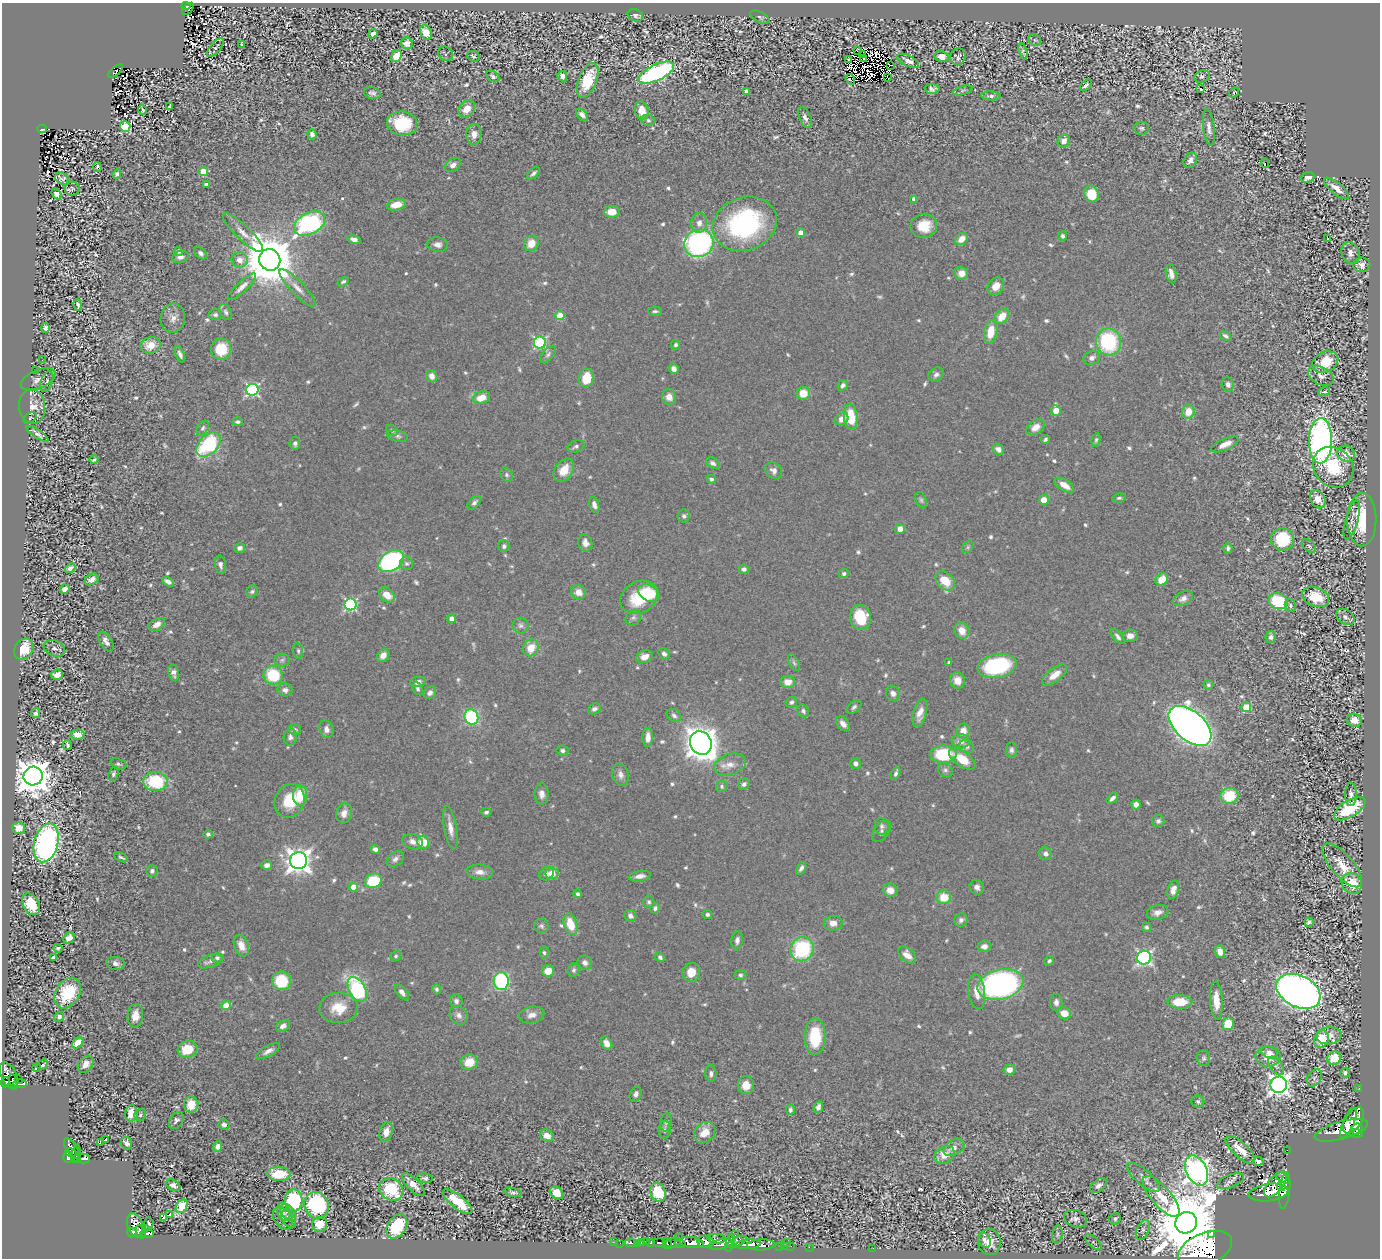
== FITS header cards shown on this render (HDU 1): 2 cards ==
NAXIS1  =                 1378
NAXIS2  =                 1256

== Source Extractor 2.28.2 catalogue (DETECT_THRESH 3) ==
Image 1378 x 1256 px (HDU 1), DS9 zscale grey, 1 PNG px = 1 image px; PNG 1382 x 1260 px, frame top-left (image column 1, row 1256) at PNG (2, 3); each listed source drawn as its Kron ellipse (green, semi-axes under 4 px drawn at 4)
Background 0.465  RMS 0.022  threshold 0.0649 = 3 sigma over >= 5 px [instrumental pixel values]
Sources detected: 864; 12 with non-positive FLUX_AUTO (blend fragments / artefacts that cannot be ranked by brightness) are neither listed nor drawn; of the other 852, the 500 brightest by FLUX_AUTO listed and drawn (352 fainter detections omitted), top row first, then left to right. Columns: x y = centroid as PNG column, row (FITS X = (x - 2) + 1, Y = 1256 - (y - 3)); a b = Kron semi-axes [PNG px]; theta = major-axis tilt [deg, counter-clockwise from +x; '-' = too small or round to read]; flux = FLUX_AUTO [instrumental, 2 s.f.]
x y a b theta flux
186 6 4 2 - 34
188 9 7 3 48 36
635 15 8 6 -25 4.7
760 17 10 5 -27 3.3
426 33 7 5 -64 19
373 34 5 4 - 5.7
1035 40 7 5 -43 2.7
407 43 6 5 - 8.8
242 45 3 3 - 8.1
215 48 11 5 51 4
857 51 2 2 - 59
1023 52 8 3 -74 3.1
446 54 8 7 - 3.2
863 55 3 2 - 3.7
396 56 6 5 - 25
473 56 6 5 - 3.1
941 56 7 5 -10 11
958 57 8 7 - 4.6
864 58 3 2 - 3.6
848 60 3 3 - 15
908 61 12 5 -26 7.5
891 65 4 2 - 5.9
116 71 9 3 40 35
656 73 19 8 25 410
493 76 7 5 -37 3.8
562 76 5 4 - 7.2
1202 76 8 6 27 3.5
888 78 3 2 - 4.7
850 79 5 3 - 9.8
588 80 18 9 68 47
1086 85 7 3 40 4.7
1201 88 3 2 - 25
932 89 7 5 -3 5.3
963 90 10 3 15 2.9
746 91 4 3 - 3
372 93 8 5 -16 4.3
1234 93 5 4 - 2.7
991 96 10 4 -3 4.1
170 107 3 2 - 9.2
467 109 9 7 48 19
143 110 5 3 - 4.5
642 111 9 6 -75 21
582 115 7 4 -48 6.6
805 118 11 5 -64 6
648 120 7 5 -13 3.1
402 123 15 12 -10 68
125 127 5 5 - 130
1141 128 7 6 - 3.6
1209 128 18 5 -83 8.1
42 129 5 2 - 35
312 134 5 4 - 6.5
474 134 10 8 85 11
1064 141 6 6 - 11
1190 160 8 6 57 8
1265 163 5 3 - 27
453 165 9 6 36 8.4
97 167 5 3 - 4.6
203 172 5 4 - 45
533 173 8 4 42 4
117 174 5 4 - 4.4
1308 177 7 5 22 8.2
62 179 7 5 -29 4.2
206 185 4 4 - 11
1336 188 15 6 -39 14
72 189 7 7 - 3.6
56 194 6 4 -53 6.3
1092 194 8 7 - 37
914 199 4 4 - 6.8
396 205 10 5 13 23
612 212 8 5 5 23
699 223 10 8 85 9.3
309 224 17 10 28 210
745 224 33 26 20 240
924 226 13 12 - 33
243 233 27 7 -44 15
801 233 4 4 - 15
1063 236 4 4 - 3.6
1328 238 3 2 - 18
354 239 6 4 -18 7.4
961 239 7 5 43 15
531 243 8 7 - 20
699 243 15 13 19 350
438 244 10 7 -4 7.6
178 251 4 4 - 3.7
201 253 7 5 -42 4.3
1350 253 11 9 -66 8.8
180 257 8 6 15 6.6
240 260 8 7 - 12
270 260 11 10 - 9100
1362 265 8 7 - 11
961 273 6 6 - 13
1171 274 10 5 -78 8.6
343 282 6 4 31 3
996 286 9 7 50 15
242 287 19 5 43 9
298 288 25 7 -46 14
78 305 6 3 -78 3.6
655 311 7 4 1 3.2
226 312 8 5 -63 4.2
215 315 7 5 -4 3.5
560 316 4 4 - 40
1002 316 8 6 52 24
173 318 15 12 80 12
45 328 5 4 - 3.5
991 332 11 6 79 32
1225 336 6 3 -33 3.9
1109 342 13 12 - 130
540 343 6 6 - 190
150 345 10 8 15 23
676 345 5 4 - 3.2
221 349 10 10 - 48
180 354 9 4 -66 5
548 354 10 5 48 3.9
1092 358 8 6 18 6.9
42 360 2 2 - 3.2
1325 362 14 10 27 40
674 369 5 4 - 6.8
36 371 3 3 - 4.1
936 375 8 6 40 5.2
432 376 6 5 - 8
1321 376 13 9 -28 9.6
586 378 9 7 78 38
38 379 18 9 24 9.6
47 382 11 6 69 4.9
1228 384 7 6 - 5.3
843 385 6 4 59 5.1
252 390 6 6 - 230
1324 392 6 3 20 7.4
803 393 7 6 - 22
669 397 8 7 - 10
481 398 9 6 18 19
32 407 17 13 -83 18
1056 410 5 5 - 18
1188 412 7 6 - 25
851 417 13 7 -84 46
30 418 7 4 35 2.7
842 419 7 6 - 11
238 422 5 3 - 3.1
1035 427 10 7 36 13
203 428 8 5 58 3.9
392 430 6 5 - 3.2
38 434 13 4 -33 6.6
398 436 10 5 -10 4.2
1045 439 4 4 - 2.9
1096 440 7 4 75 2.8
1320 441 23 11 89 750
295 443 6 5 - 4.6
1225 444 15 5 24 14
208 445 14 9 46 130
576 446 9 5 20 4
998 449 6 5 - 7.8
1346 454 9 8 - 17
94 460 4 3 - 3.1
713 463 7 5 -33 4.6
1333 467 22 19 -45 68
564 470 13 9 54 22
773 470 9 7 -38 7.3
506 475 7 6 - 3.2
711 479 4 4 - 3.8
1064 485 11 5 -32 15
1119 498 7 4 6 2.8
1318 499 10 7 -57 13
921 500 8 5 -70 3.1
1044 500 5 5 - 18
474 503 8 5 44 4.6
594 505 8 5 -73 5.8
684 516 6 6 - 4.1
1352 520 20 6 74 7.8
1362 520 26 14 90 75
900 529 5 5 - 11
1283 539 11 11 - 74
585 543 9 7 -73 8.5
504 546 6 5 - 3.5
1309 546 8 5 -45 2.9
968 547 6 5 - 2.9
240 548 5 4 - 5.3
1228 548 5 4 - 3.4
391 561 14 9 34 230
407 564 6 6 - 4.4
220 565 9 5 -79 6
70 568 6 4 41 4.7
744 569 5 4 - 3.9
844 574 5 4 - 3.6
92 579 7 5 28 9.5
1162 579 7 5 42 22
945 581 11 8 -43 30
168 582 6 4 -29 6.3
65 589 5 4 - 13
252 592 6 5 - 3.1
578 592 7 7 - 13
649 593 11 8 -27 59
387 595 9 6 -41 20
639 597 20 15 27 64
1316 597 14 9 -21 41
1183 599 10 6 27 6.6
1278 601 9 8 - 87
351 604 6 6 - 200
1290 605 6 5 - 2.8
1345 617 10 7 -35 5.8
633 618 8 7 - 4.6
860 618 12 10 -79 62
451 619 4 4 - 8.5
157 624 9 5 32 10
521 626 8 8 - 4.8
962 631 8 7 - 18
1130 636 8 6 4 9.5
1118 637 9 4 -49 4.6
1271 637 6 5 - 4.3
106 642 11 5 -59 8.6
54 648 11 7 -21 5.9
531 648 8 7 - 24
24 649 11 9 56 30
298 651 8 5 -83 3.2
664 654 6 5 - 5.5
383 655 7 5 54 9.7
645 657 8 6 19 13
282 660 8 6 4 4.1
794 663 9 5 -63 3.5
949 663 4 3 - 3.3
997 666 19 11 12 150
174 673 8 5 -78 6.9
57 675 6 5 - 14
273 675 9 9 - 68
1055 675 15 6 38 16
957 680 8 7 - 11
418 682 8 5 10 7.6
788 682 7 6 - 15
1208 685 5 5 - 2.8
418 688 7 5 -65 3.2
285 690 7 6 - 5.6
430 693 7 5 42 5.8
893 693 8 7 - 6.6
791 702 6 5 - 3.5
854 707 9 5 44 3.8
1246 707 5 5 - 60
594 709 7 5 25 4.8
803 711 7 5 -60 4.4
35 713 5 4 - 3.8
920 713 15 6 74 13
674 715 8 6 -36 4.4
471 717 8 7 - 160
1354 720 7 6 - 18
843 724 8 5 -49 9.1
1190 726 25 14 -41 1600
295 729 6 5 - 2.9
326 729 9 7 -72 7.6
963 731 7 6 - 14
77 735 7 5 3 20
290 737 8 6 82 4.8
648 737 9 5 88 10
961 741 9 7 -10 9.9
701 743 12 10 -62 1900
67 745 5 3 - 3.3
967 746 7 6 - 5.1
562 750 6 5 - 3.7
1011 750 8 5 -90 4.2
943 754 13 9 1 81
962 759 15 7 -34 34
855 763 5 5 - 6
118 764 8 5 -19 3.2
730 765 16 10 18 14
945 770 8 6 -33 4.1
896 773 7 3 66 3.9
113 774 7 4 70 3.2
620 775 11 8 -74 7.2
33 776 9 9 - 3700
155 781 12 9 -3 90
744 784 6 5 - 4.6
722 786 6 5 - 3
542 794 10 7 -90 8.6
1351 794 12 6 90 6.5
300 795 10 7 85 41
1229 796 9 8 - 53
1112 798 7 4 42 4.7
289 801 17 14 66 50
1136 805 5 4 - 8.3
1350 809 17 8 31 79
486 812 5 4 - 2.9
344 813 10 8 74 10
1158 821 6 6 - 3.8
882 826 8 7 - 4.9
19 828 6 6 - 14
450 828 22 6 -80 13
882 831 12 7 51 5.6
208 834 4 4 - 3.6
413 842 10 7 -17 9.2
423 842 6 5 - 39
46 843 20 11 75 510
375 849 5 4 - 5.5
1046 854 7 6 - 5.9
121 857 7 3 -25 2.9
395 859 9 6 36 6
299 861 8 8 - 1400
267 865 5 4 - 6.6
1342 865 27 11 -49 27
801 868 7 4 58 4.7
152 871 6 5 - 4.3
480 872 13 7 -6 9.6
552 873 7 6 - 18
546 874 8 6 34 5.4
640 876 11 5 9 8.5
373 881 8 7 - 62
1352 883 11 9 -48 35
353 887 4 4 - 18
977 887 7 7 - 6
890 890 7 6 - 12
1173 890 9 5 74 11
577 894 4 3 - 3.1
944 897 7 7 - 28
649 902 6 5 - 2.9
31 904 11 8 -62 40
655 908 5 4 - 3.6
1158 912 11 7 16 8.3
707 914 5 4 - 3.6
630 916 6 5 - 5.9
961 920 7 6 - 5.3
1309 922 5 4 - 4.2
833 923 9 7 8 10
571 924 11 6 -70 33
541 926 7 7 - 3.8
1146 927 4 4 - 3.1
69 938 6 5 - 10
737 940 9 6 81 5.9
241 946 11 7 -70 14
984 946 7 5 7 8.8
58 948 4 3 - 2.8
802 949 12 11 - 120
1220 952 6 5 - 13
544 953 6 4 -85 2.8
907 955 10 6 -42 12
396 956 5 5 - 2.7
660 957 5 4 - 3.6
53 958 4 3 - 3.1
217 958 5 4 - 3.6
1144 958 7 7 - 340
211 961 13 6 19 6.4
1049 961 5 4 - 2.9
115 963 9 6 -8 7
585 963 7 7 - 5.7
573 970 7 6 - 3.7
548 971 6 5 - 22
691 972 9 8 - 21
740 975 6 4 -7 3
282 981 9 9 - 60
501 981 9 7 -85 160
1000 984 23 15 14 500
357 989 13 8 -61 190
437 989 5 4 - 3.1
1298 991 23 15 -26 1500
402 992 9 5 -52 7.7
977 992 18 8 -83 17
68 993 17 11 57 60
1216 1000 19 6 -86 21
456 1001 6 6 - 6
1056 1002 8 6 88 5.9
1180 1002 12 7 -1 35
226 1006 4 4 - 39
339 1008 19 15 2 34
1064 1013 6 6 - 18
459 1015 10 8 -50 7.3
532 1015 13 8 13 11
135 1016 12 8 85 17
59 1017 5 4 - 4
1228 1024 6 6 - 44
283 1026 7 5 32 6
1329 1036 12 8 6 12
815 1037 18 10 89 59
1321 1039 9 7 70 32
78 1043 6 4 43 32
606 1043 7 5 -58 9.9
188 1049 10 8 16 35
268 1051 13 5 29 7.5
1270 1052 8 5 -17 7
1268 1056 12 10 -3 15
1204 1058 8 6 -88 3.5
1334 1058 7 6 - 33
469 1062 9 7 16 23
86 1064 9 6 52 9.9
42 1065 6 3 42 26
1276 1066 10 6 -54 4.9
36 1067 3 2 - 1300
1009 1070 6 5 - 12
1345 1073 5 5 - 3.4
711 1074 8 5 -86 4.8
9 1076 14 7 -65 510
1314 1078 9 6 53 2.9
19 1079 2 2 - 7.1
5 1082 5 4 - 250
13 1082 8 4 -77 260
20 1084 7 3 -1 120
746 1085 9 8 - 19
1279 1085 8 8 - 960
1359 1088 2 2 - 5.6
636 1094 8 5 63 5.3
1198 1102 6 6 - 3.2
191 1105 8 7 - 22
818 1107 6 4 65 5.6
790 1110 5 4 - 3.2
131 1113 8 6 85 20
140 1115 6 5 - 2.9
176 1120 9 6 55 5.1
1353 1121 15 8 56 1100
666 1122 9 6 82 3.6
1348 1123 16 5 66 570
224 1124 6 5 - 6.2
1357 1129 6 5 - 580
665 1130 9 6 86 4.3
1341 1130 27 9 16 2600
386 1132 10 6 75 14
704 1133 12 9 45 15
1356 1133 7 3 -7 390
547 1136 7 6 - 15
106 1140 3 3 - 29
100 1142 2 2 - 1600
127 1143 7 5 -67 7.8
218 1147 5 4 - 7.3
72 1148 11 5 -58 270
954 1148 11 7 29 9.2
1240 1150 18 7 -43 22
1287 1150 2 2 - 3.8
71 1153 6 3 -13 180
76 1154 9 3 81 60
944 1155 11 8 34 19
68 1157 6 4 87 230
78 1158 4 3 - 110
83 1159 7 5 -1 140
1258 1161 5 4 - 6.8
1196 1170 16 10 -64 1500
279 1174 12 7 -2 41
1143 1177 20 7 -41 9.6
425 1178 8 5 -5 4.4
1283 1178 7 4 -31 330
1230 1181 14 6 22 6.6
1276 1184 15 7 52 1300
173 1185 7 5 -32 6.6
413 1185 15 6 -45 15
1098 1186 10 6 37 7.7
1281 1186 5 3 - 280
391 1189 13 10 -32 92
1285 1191 18 5 84 1200
513 1192 9 4 -12 3.1
658 1192 10 7 -67 48
557 1193 7 5 -39 24
1268 1193 20 8 7 2200
1161 1196 26 9 -49 35
294 1201 11 9 -90 150
458 1202 18 7 -39 44
317 1205 13 12 - 150
182 1206 7 5 59 73
284 1212 9 6 -69 4.9
288 1213 9 6 -50 5.3
169 1214 3 3 - 22
163 1217 2 2 - 1200
283 1218 12 8 -51 7.2
289 1219 9 6 -55 3.6
1076 1219 12 8 -19 8
1115 1219 6 5 - 3.3
1186 1223 11 10 - 20000
149 1224 6 5 - 3
320 1224 7 7 - 26
135 1226 13 7 -69 490
397 1226 13 9 57 110
146 1229 2 2 - 8
1143 1230 10 6 64 5.6
132 1232 5 4 - 320
141 1232 7 4 -68 230
147 1234 6 3 5 150
1057 1234 9 5 82 3.7
1211 1234 4 3 - 780
735 1235 2 2 - 5.6
678 1237 3 2 - 27
716 1239 9 5 -5 220
984 1240 8 6 -63 5.3
647 1241 2 2 - 5.9
613 1242 2 2 - 4.3
651 1242 3 3 - 89
706 1242 8 6 -12 600
737 1242 10 4 25 450
787 1242 3 2 - 37
989 1242 13 11 -79 23
1093 1242 11 5 -42 3.1
620 1243 2 2 - 5.5
631 1243 6 3 -4 14
637 1243 3 2 - 5.9
641 1243 3 3 - 16
659 1243 6 3 -6 160
672 1243 8 4 15 440
692 1243 12 5 -8 1400
730 1243 9 3 76 280
667 1244 6 2 -60 180
680 1244 5 3 - 150
721 1244 12 4 11 410
748 1244 13 4 5 750
761 1245 13 5 3 980
780 1246 2 2 - 10
784 1246 3 3 - 18
791 1246 2 2 - 5.4
809 1247 2 2 - 13
873 1248 2 2 - 5.5
1205 1249 28 16 22 7300
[352 fainter detections neither listed nor drawn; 12 non-positive-flux detections neither listed nor drawn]